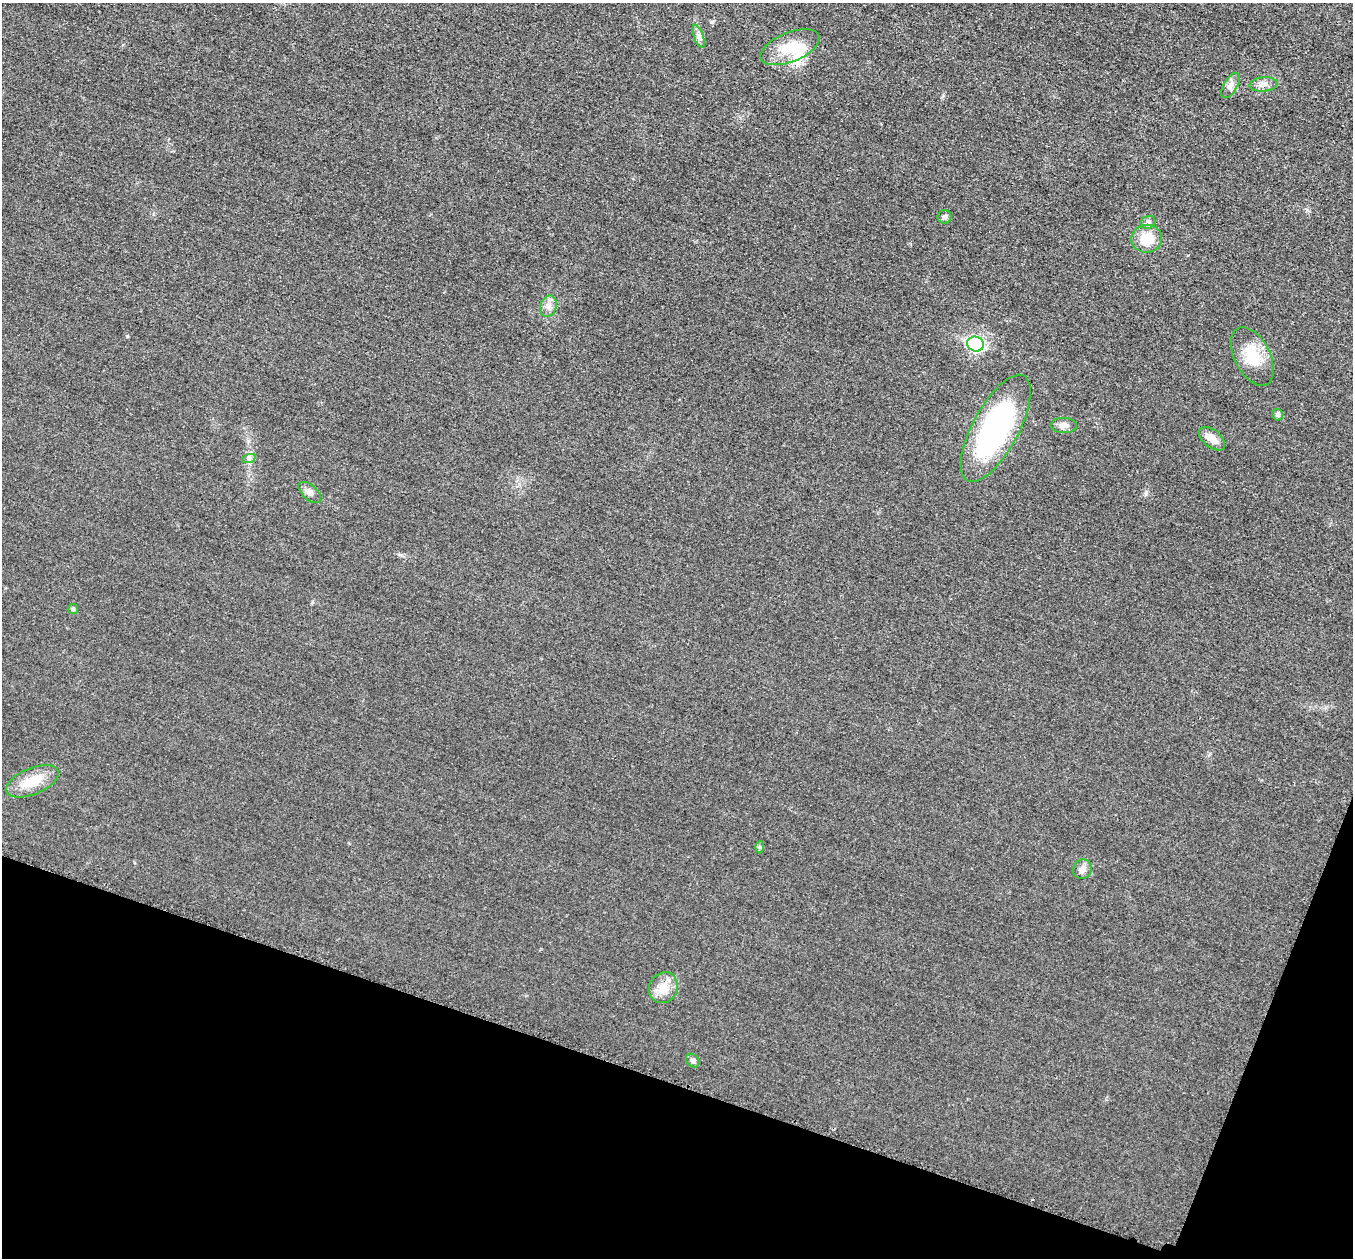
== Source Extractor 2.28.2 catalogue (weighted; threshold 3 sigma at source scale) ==
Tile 15 of 4 x 4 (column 3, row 4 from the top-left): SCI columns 2736-4086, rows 197-1452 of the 5458 x 5501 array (HDU 1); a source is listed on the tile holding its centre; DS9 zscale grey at full resolution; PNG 1355 x 1260 px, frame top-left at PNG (2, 3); each listed source drawn as its Kron ellipse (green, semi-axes under 4 px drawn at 4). Shown black and unused: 17% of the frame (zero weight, under 3 of 5 exposures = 4% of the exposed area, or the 3 px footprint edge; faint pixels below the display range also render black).
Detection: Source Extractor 2.28.2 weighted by HDU 2 'WHT'; one run over the whole footprint, this tile lists its part. Background 0.0197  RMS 0.0051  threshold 0.0228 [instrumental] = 3 sigma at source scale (4.5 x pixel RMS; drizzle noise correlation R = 1.50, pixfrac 1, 0.05/0.05 arcsec/px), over >= 5 px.
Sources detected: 24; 1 inside a brighter object's white glare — neither listed nor drawn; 1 inside a brighter listed object's ellipse — not listed separately; the other 22 listed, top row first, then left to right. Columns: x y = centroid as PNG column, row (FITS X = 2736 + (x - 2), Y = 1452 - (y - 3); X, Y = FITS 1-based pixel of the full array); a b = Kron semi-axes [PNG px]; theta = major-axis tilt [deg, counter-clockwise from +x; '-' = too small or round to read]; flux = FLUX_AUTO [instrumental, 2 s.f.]
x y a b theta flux
699 36 12 5 -70 2
790 47 31 14 22 14
1263 84 14 7 5 2.9
1230 86 14 7 58 2.7
944 217 7 6 - 1.3
1148 222 8 6 28 1.4
1147 239 15 14 - 11
548 306 11 8 71 3
975 344 8 7 - 91
1252 356 31 17 -63 15
1278 414 6 5 - 1.4
1064 425 13 7 -2 2.7
996 428 59 23 62 98
1212 439 15 8 -38 4.8
249 458 7 4 18 1.1
310 492 14 7 -42 2.5
73 609 5 5 - 0.74
32 781 28 13 22 11
759 847 6 4 -90 0.74
1082 869 10 9 - 2.4
663 988 16 14 61 6.7
693 1061 7 6 - 1.3
Unlisted compact peaks at least as high as the median listed source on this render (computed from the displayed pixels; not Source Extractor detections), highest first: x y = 712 22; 127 336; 1146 494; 1307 210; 400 555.